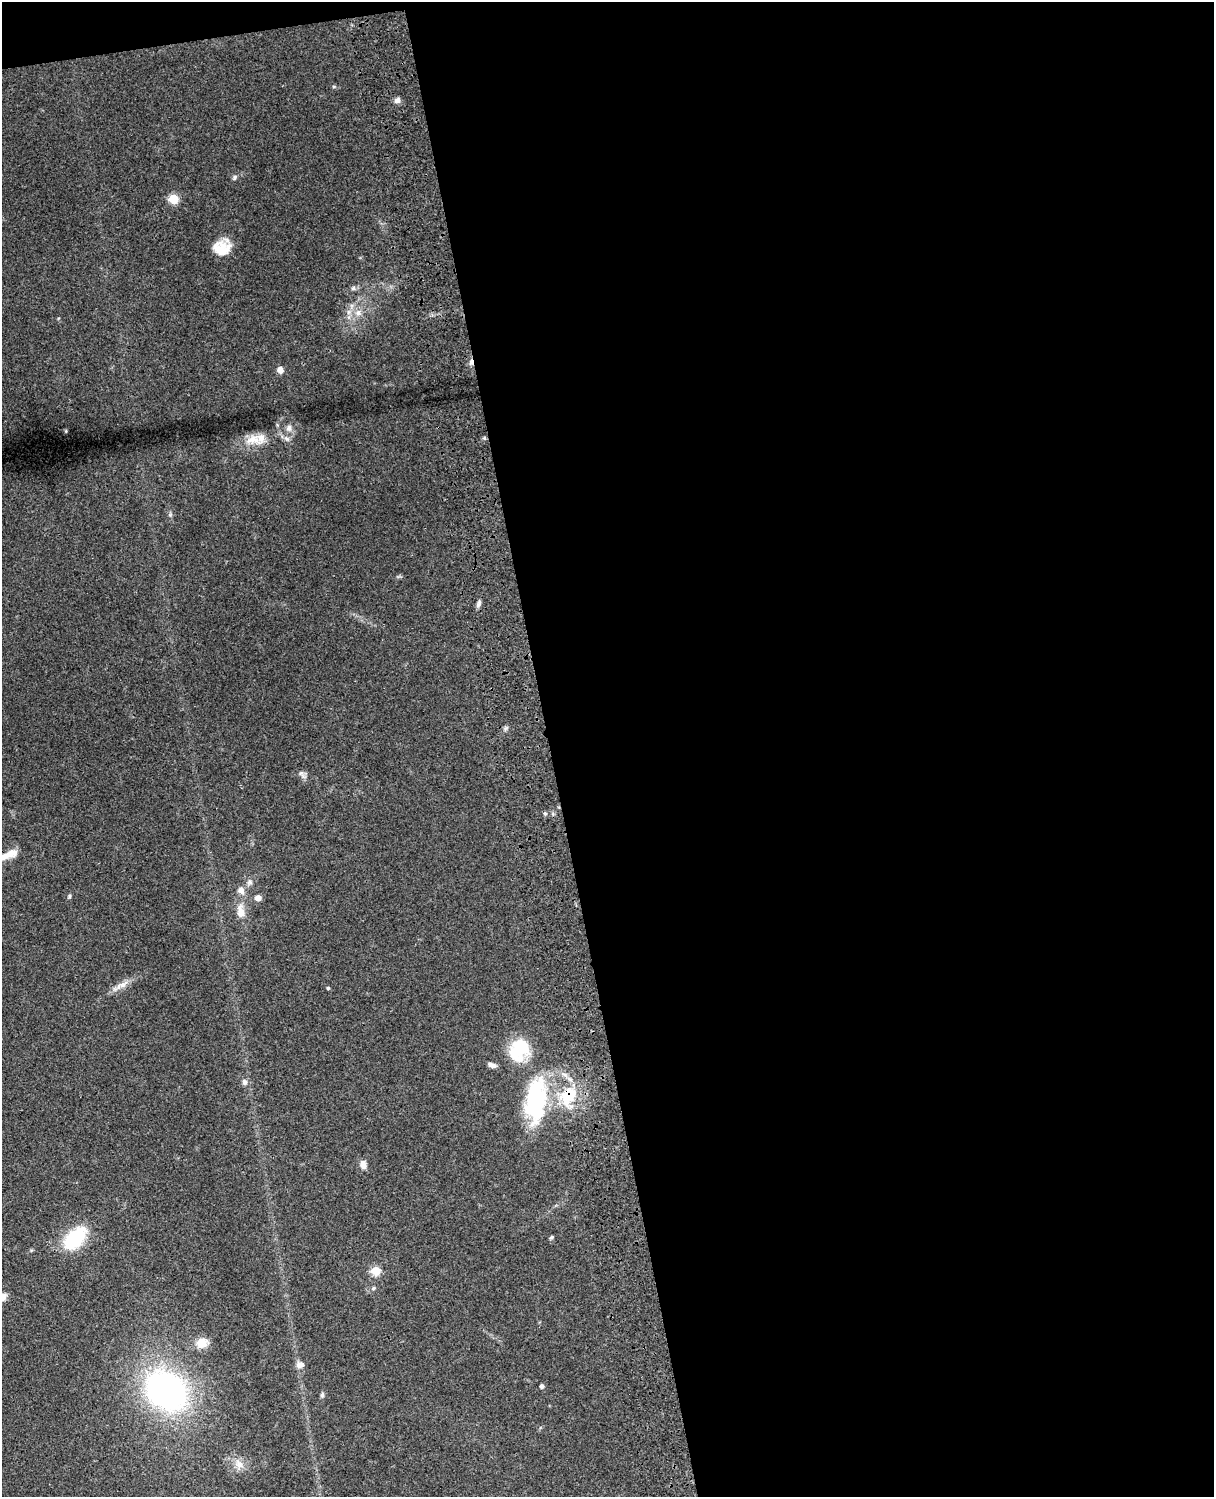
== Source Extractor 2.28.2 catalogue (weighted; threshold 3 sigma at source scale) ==
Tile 4 of 4 x 3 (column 4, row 1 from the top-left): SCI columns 3757-4968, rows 3270-4764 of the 5087 x 4929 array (HDU 1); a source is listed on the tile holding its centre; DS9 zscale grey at full resolution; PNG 1216 x 1499 px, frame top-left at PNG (2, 2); no overlay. Shown black and unused: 56% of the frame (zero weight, under 3 of 4 exposures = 6% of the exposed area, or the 3 px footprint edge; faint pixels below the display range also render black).
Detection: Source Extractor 2.28.2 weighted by HDU 2 'WHT'; one run over the whole footprint, this tile lists its part. Background 0.077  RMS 0.0059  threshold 0.0267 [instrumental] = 3 sigma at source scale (4.5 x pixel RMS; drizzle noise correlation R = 1.50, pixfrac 1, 0.05/0.05 arcsec/px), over >= 5 px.
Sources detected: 42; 1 inside a brighter listed object's ellipse — not listed separately; the other 41 listed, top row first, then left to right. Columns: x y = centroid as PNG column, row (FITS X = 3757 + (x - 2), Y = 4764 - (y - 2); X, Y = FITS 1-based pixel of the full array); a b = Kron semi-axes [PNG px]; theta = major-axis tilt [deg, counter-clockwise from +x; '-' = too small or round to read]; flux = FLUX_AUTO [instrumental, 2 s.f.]
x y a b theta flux
397 100 8 7 - 2.2
234 177 8 5 54 1.2
174 199 6 5 - 24
222 250 22 15 -3 11
353 288 6 5 - 1.2
358 313 10 8 -27 4
471 362 8 4 -82 1.8
280 370 7 6 - 3.5
289 428 10 8 87 2.7
66 431 5 3 - 0.46
484 438 5 4 - 0.82
287 439 9 6 -41 2.1
253 440 24 15 1 9.5
479 603 11 5 64 1.8
302 774 15 6 -56 2.2
545 813 5 3 - 0.74
8 855 26 8 25 7.9
250 882 9 7 70 2.1
241 891 9 8 - 3.5
69 896 5 4 - 0.9
258 898 5 5 - 4.7
241 911 21 11 -80 7.3
123 984 15 7 35 4.6
328 988 4 4 - 0.77
520 1049 24 20 63 30
492 1065 10 5 -18 2.6
244 1082 8 7 - 2.1
568 1096 30 21 61 27
535 1100 54 25 84 66
363 1164 10 8 -76 3.7
551 1237 5 4 - 0.91
75 1238 26 15 46 36
376 1271 5 5 - 19
373 1288 6 5 - 1
2 1297 9 7 31 6.5
202 1343 15 12 21 7
300 1365 10 7 -4 3.2
542 1386 4 4 - 1.7
166 1391 34 27 -37 190
322 1395 7 5 82 1.3
239 1464 15 9 -53 5.3
Overlapping masked pixels (flux is a lower limit): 2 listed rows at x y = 471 362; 568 1096
Isophote crosses this tile's border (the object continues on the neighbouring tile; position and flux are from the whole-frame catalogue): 2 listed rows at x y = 8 855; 2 1297